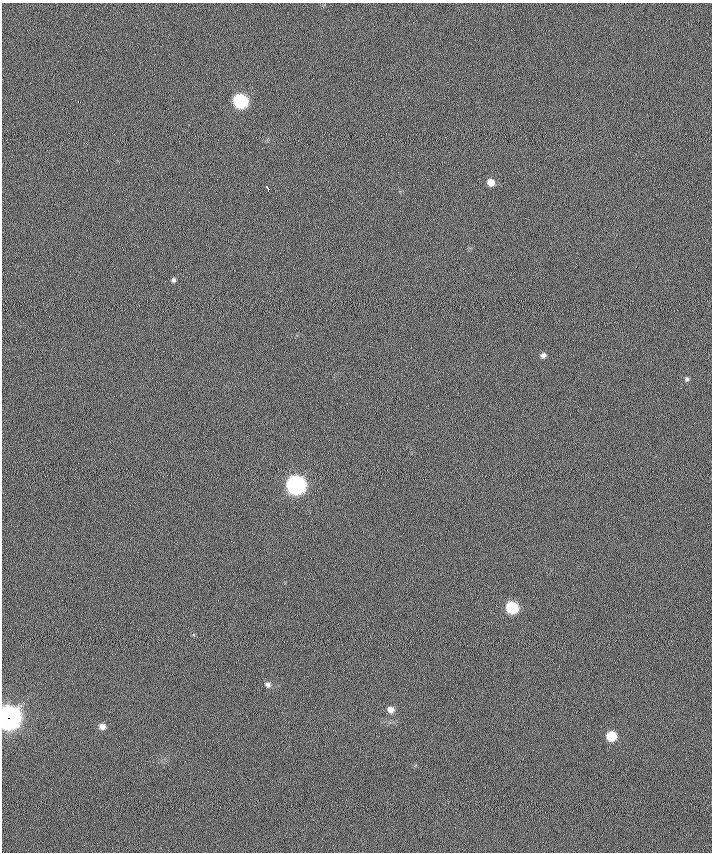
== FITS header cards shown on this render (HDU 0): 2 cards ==
NAXIS1  =                  710 /
NAXIS2  =                  850 /

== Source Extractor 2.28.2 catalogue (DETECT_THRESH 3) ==
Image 710 x 850 px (HDU 0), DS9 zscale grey, 1 PNG px = 1 image px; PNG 714 x 854 px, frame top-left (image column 1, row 850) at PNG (2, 3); no overlay
Background -0.133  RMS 10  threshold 30.1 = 3 sigma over >= 5 px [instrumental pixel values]
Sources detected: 14; all 14 listed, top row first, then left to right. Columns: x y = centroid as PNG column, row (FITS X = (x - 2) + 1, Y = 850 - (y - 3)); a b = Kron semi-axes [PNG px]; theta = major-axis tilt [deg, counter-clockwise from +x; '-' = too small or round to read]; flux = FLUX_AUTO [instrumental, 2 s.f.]
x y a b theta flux
240 101 8 8 - 83000
78 102 3 2 - 2700
491 182 8 7 - 5900
267 188 6 3 -65 3300
174 280 6 5 - 1600
543 355 7 6 - 2200
687 379 6 5 - 1300
296 485 9 9 - 260000
512 608 8 7 - 41000
268 684 7 7 - 2200
390 709 8 7 - 3700
9 718 10 10 - 700000
102 727 8 7 - 3700
611 736 7 7 - 18000
At the frame edge (FLAGS 8, measured only in part): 1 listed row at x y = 9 718